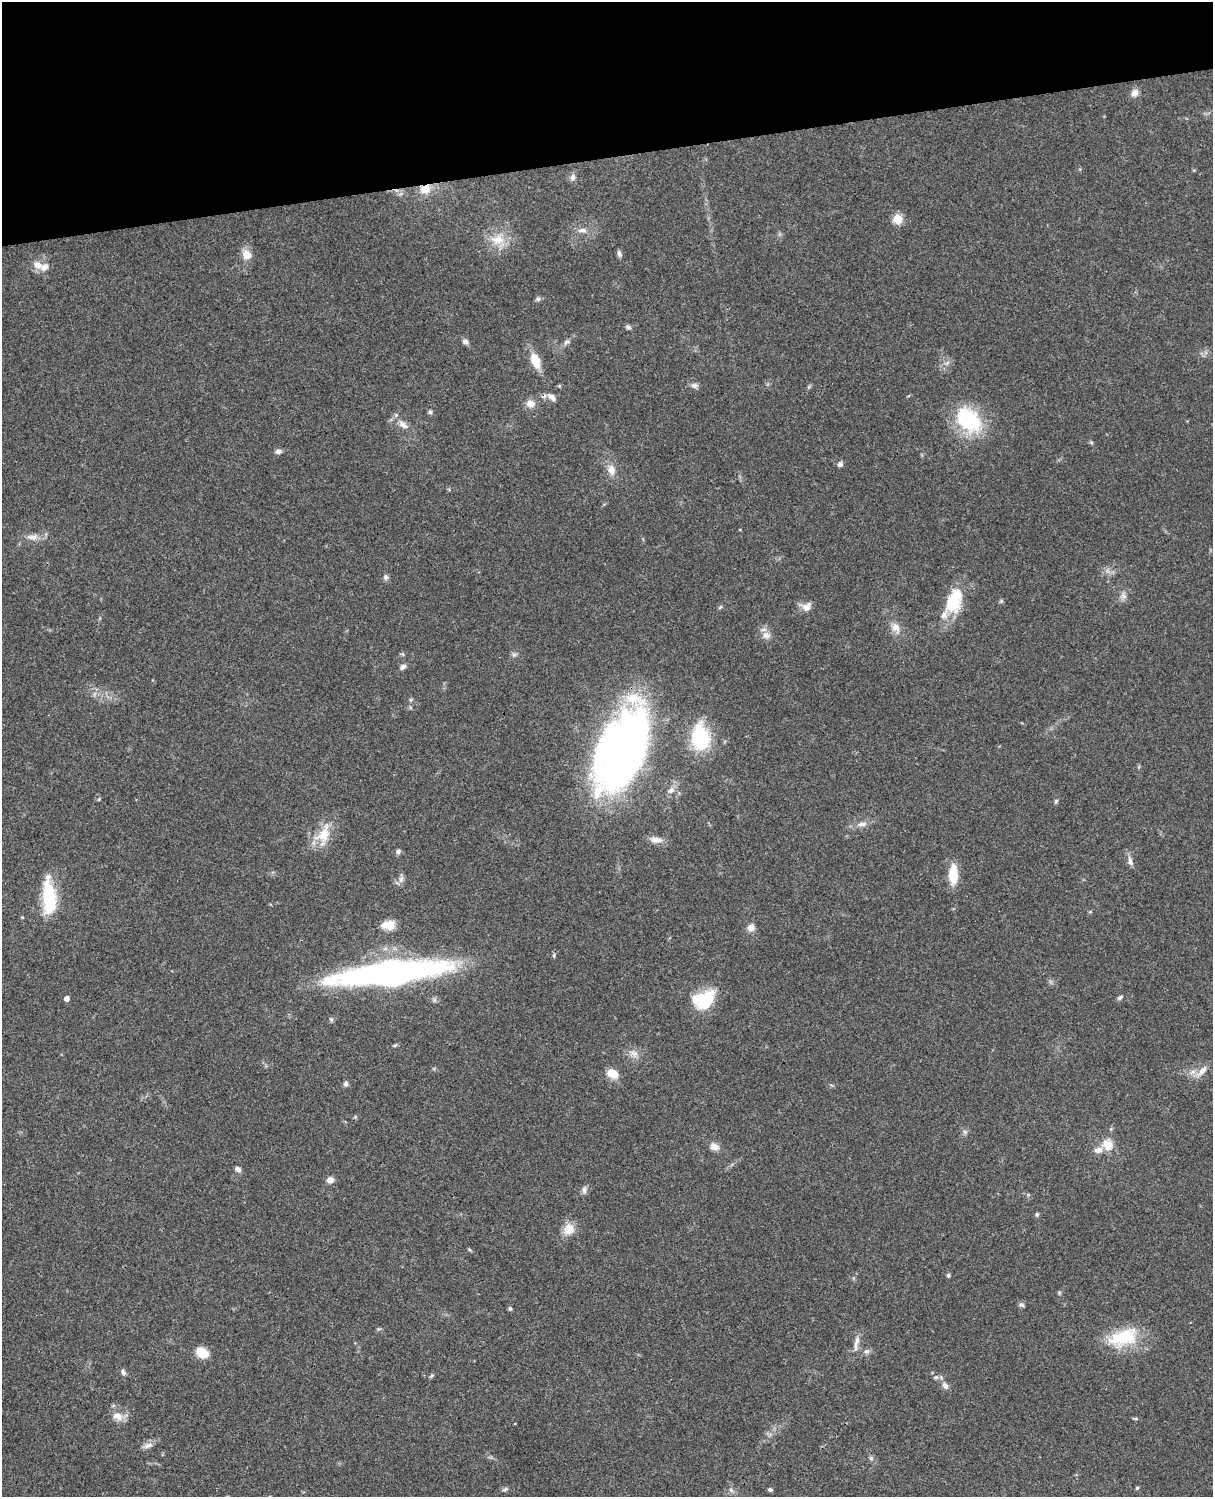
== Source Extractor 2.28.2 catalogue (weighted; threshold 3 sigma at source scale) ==
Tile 3 of 4 x 3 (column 3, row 1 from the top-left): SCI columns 2545-3755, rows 3268-4762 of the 5086 x 4927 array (HDU 1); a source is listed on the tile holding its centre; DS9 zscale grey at full resolution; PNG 1215 x 1499 px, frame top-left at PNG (2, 2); no overlay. Shown black and unused: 10% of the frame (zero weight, under 3 of 4 exposures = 6% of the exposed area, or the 3 px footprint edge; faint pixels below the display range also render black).
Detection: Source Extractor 2.28.2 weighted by HDU 2 'WHT'; one run over the whole footprint, this tile lists its part. Background 0.0764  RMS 0.0058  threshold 0.026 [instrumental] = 3 sigma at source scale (4.5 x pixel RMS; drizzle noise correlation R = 1.50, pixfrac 1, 0.05/0.05 arcsec/px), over >= 5 px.
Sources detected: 94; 1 inside a brighter object's white glare — not listed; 5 inside a brighter listed object's ellipse — not listed separately; the other 88 listed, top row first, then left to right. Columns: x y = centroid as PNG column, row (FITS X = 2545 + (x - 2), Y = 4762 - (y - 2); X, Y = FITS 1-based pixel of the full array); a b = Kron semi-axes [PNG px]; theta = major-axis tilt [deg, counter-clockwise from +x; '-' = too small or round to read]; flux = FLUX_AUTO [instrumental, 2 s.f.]
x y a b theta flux
1134 93 11 9 43 3.1
572 177 8 7 - 2.2
425 189 13 11 15 8
898 219 5 5 - 27
582 230 13 6 -2 3.1
498 240 20 15 0 11
619 254 9 5 -72 1.6
247 255 13 11 -55 5.8
38 265 16 9 -23 5.2
538 299 7 6 - 1.4
628 327 8 5 -21 1.3
465 342 8 6 -43 2
566 342 10 5 26 1.8
535 361 15 9 -67 11
947 363 8 5 45 1.7
694 385 10 7 -5 2.1
559 386 5 4 - 0.68
809 387 6 4 71 0.84
552 397 14 7 -40 3.3
530 404 12 10 -1 4.5
430 412 6 5 - 1.2
969 420 24 17 -38 55
403 425 16 8 -37 4.9
1091 442 6 4 -44 0.81
278 451 8 6 3 2
840 464 7 6 - 1.7
611 470 13 10 -77 5.3
33 537 17 8 0 4.5
386 577 8 7 - 1.6
1123 596 10 8 -59 2.7
954 601 34 18 71 24
807 607 14 10 43 4.3
896 628 17 11 -60 5.5
766 635 12 10 -20 3.9
514 654 7 4 0 1.2
403 667 7 6 - 2
411 700 6 4 22 0.85
700 738 23 15 -84 42
622 750 87 44 68 340
671 790 12 7 45 3.2
99 799 5 4 - 0.61
1056 801 6 5 - 0.92
862 824 14 6 7 3.4
324 834 30 17 61 14
656 840 15 8 -5 4.7
398 851 7 6 - 1.6
1130 861 13 6 -78 2.8
953 875 19 9 90 15
401 879 11 6 75 2.2
49 898 34 14 -86 33
22 917 5 3 - 0.53
388 925 15 9 3 7.8
751 928 9 8 - 3.5
392 975 116 19 6 190
1119 998 7 5 43 1.2
67 999 4 4 - 3.8
705 1001 26 18 53 22
395 1045 6 4 19 0.78
634 1054 13 9 -42 3.9
1202 1071 17 8 49 5
612 1073 10 7 -34 10
346 1084 6 6 - 1.7
965 1132 6 5 - 1.2
1107 1145 16 14 -70 8
714 1146 12 9 -21 3.8
238 1169 7 5 -41 2.3
330 1180 8 6 27 3.6
584 1190 12 6 86 1.9
1037 1214 6 5 - 1
569 1229 16 14 55 7.3
948 1275 5 4 - 0.98
1022 1305 8 5 -19 1.1
510 1309 6 5 - 0.99
1123 1337 40 21 18 28
857 1340 14 7 76 3.5
866 1351 8 6 0 1.7
202 1353 15 11 -27 8.8
123 1372 8 6 -53 1.6
431 1376 7 4 45 0.85
936 1377 7 5 1 1.4
945 1385 10 7 -56 2.5
118 1416 15 10 -27 5.7
148 1445 15 7 20 3
871 1458 6 5 - 1.2
1137 1488 5 4 - 0.67
505 1489 8 5 20 1.2
731 1490 7 4 -45 1.2
770 1490 5 4 - 1.2
Overlapping masked pixels (flux is a lower limit): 3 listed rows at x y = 425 189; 530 404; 622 750